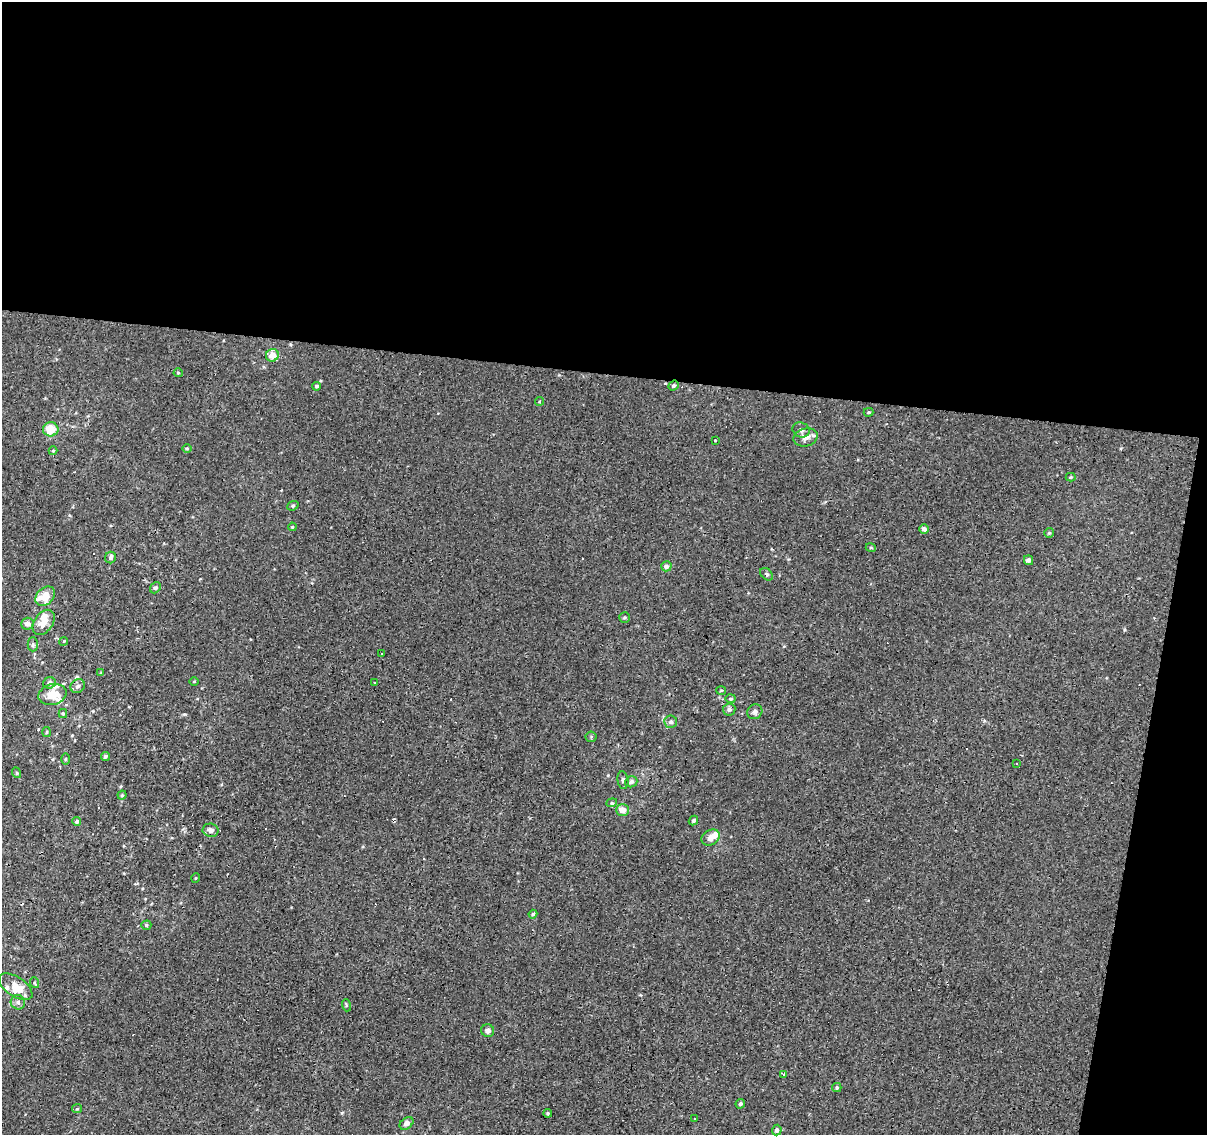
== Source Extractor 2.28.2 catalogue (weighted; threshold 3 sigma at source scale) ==
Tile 4 of 4 x 4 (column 4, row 1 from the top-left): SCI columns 3615-4819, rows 3622-4754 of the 4824 x 5035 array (HDU 1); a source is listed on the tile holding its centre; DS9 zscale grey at full resolution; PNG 1209 x 1137 px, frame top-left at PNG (2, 2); each listed source drawn as its Kron ellipse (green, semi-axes under 4 px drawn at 4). Shown black and unused: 36% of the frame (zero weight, under 3 of 4 exposures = <1% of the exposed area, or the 3 px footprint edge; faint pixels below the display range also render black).
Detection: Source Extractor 2.28.2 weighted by HDU 2 'WHT'; one run over the whole footprint, this tile lists its part. Background -0.00146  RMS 0.0033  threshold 0.0146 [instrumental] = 3 sigma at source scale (4.5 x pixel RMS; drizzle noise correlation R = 1.50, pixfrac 1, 0.0396/0.0396 arcsec/px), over >= 5 px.
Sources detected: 99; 19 cosmic-ray / hot-pixel residue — neither listed nor drawn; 7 inside a brighter listed object's ellipse — not listed separately; the other 73 listed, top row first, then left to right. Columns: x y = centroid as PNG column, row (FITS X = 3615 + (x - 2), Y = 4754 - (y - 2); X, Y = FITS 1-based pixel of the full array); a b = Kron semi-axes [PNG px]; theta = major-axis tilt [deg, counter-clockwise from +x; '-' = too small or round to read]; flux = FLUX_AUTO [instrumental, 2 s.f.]
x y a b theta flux
272 355 6 6 - 3.3
178 373 4 4 - 0.35
317 386 4 4 - 0.65
674 386 5 4 - 0.67
539 401 4 3 - 0.27
869 412 5 3 - 0.38
51 429 8 7 - 6.1
801 430 9 7 -24 1.2
806 437 12 8 16 2.4
715 440 3 2 - 0.22
187 448 5 3 - 0.34
53 451 4 4 - 0.32
1071 477 5 4 - 0.36
293 506 6 4 23 0.5
292 527 4 4 - 0.33
924 529 5 4 - 1.4
1049 533 5 5 - 0.45
871 548 5 3 - 0.35
110 558 6 5 - 0.91
1028 560 5 4 - 0.99
666 566 5 5 - 1.2
767 574 7 5 -43 0.59
155 588 6 5 - 0.64
45 596 11 8 43 5
624 618 5 5 - 0.49
44 622 14 9 54 3.8
27 624 6 6 - 1.8
64 641 4 3 - 0.3
33 644 7 5 89 0.74
381 653 3 2 - 0.34
101 673 4 4 - 0.34
194 681 5 3 - 0.27
374 682 3 3 - 0.7
49 683 6 5 - 1.5
78 686 7 6 - 1
721 690 5 3 - 0.3
52 694 14 10 15 5.6
731 699 5 4 - 0.5
729 709 6 6 - 0.9
755 712 8 7 - 1.2
63 714 4 4 - 0.41
671 722 6 6 - 0.91
47 732 5 3 - 0.33
591 737 5 5 - 0.47
105 756 5 4 - 0.69
65 759 6 4 89 0.43
1016 764 3 2 - 0.36
17 773 5 3 - 0.36
623 780 9 5 -82 0.84
631 782 6 5 - 1.2
122 795 4 4 - 0.39
612 803 5 3 - 0.47
623 810 6 5 - 2.4
77 821 4 4 - 0.76
693 821 5 4 - 0.59
211 830 8 6 -9 1.4
711 837 9 7 31 2.4
196 878 5 3 - 0.24
533 914 4 4 - 0.45
146 925 5 4 - 0.54
35 983 5 3 - 0.32
16 987 19 9 -34 5.5
18 1002 7 7 - 1
346 1005 6 4 -73 0.37
488 1031 6 6 - 1.3
783 1074 3 3 - 5.5
837 1087 4 4 - 0.48
740 1104 5 4 - 0.61
77 1109 5 4 - 0.42
548 1113 4 3 - 0.36
695 1118 3 2 - 0.4
406 1123 7 5 37 1.5
777 1130 5 5 - 0.95